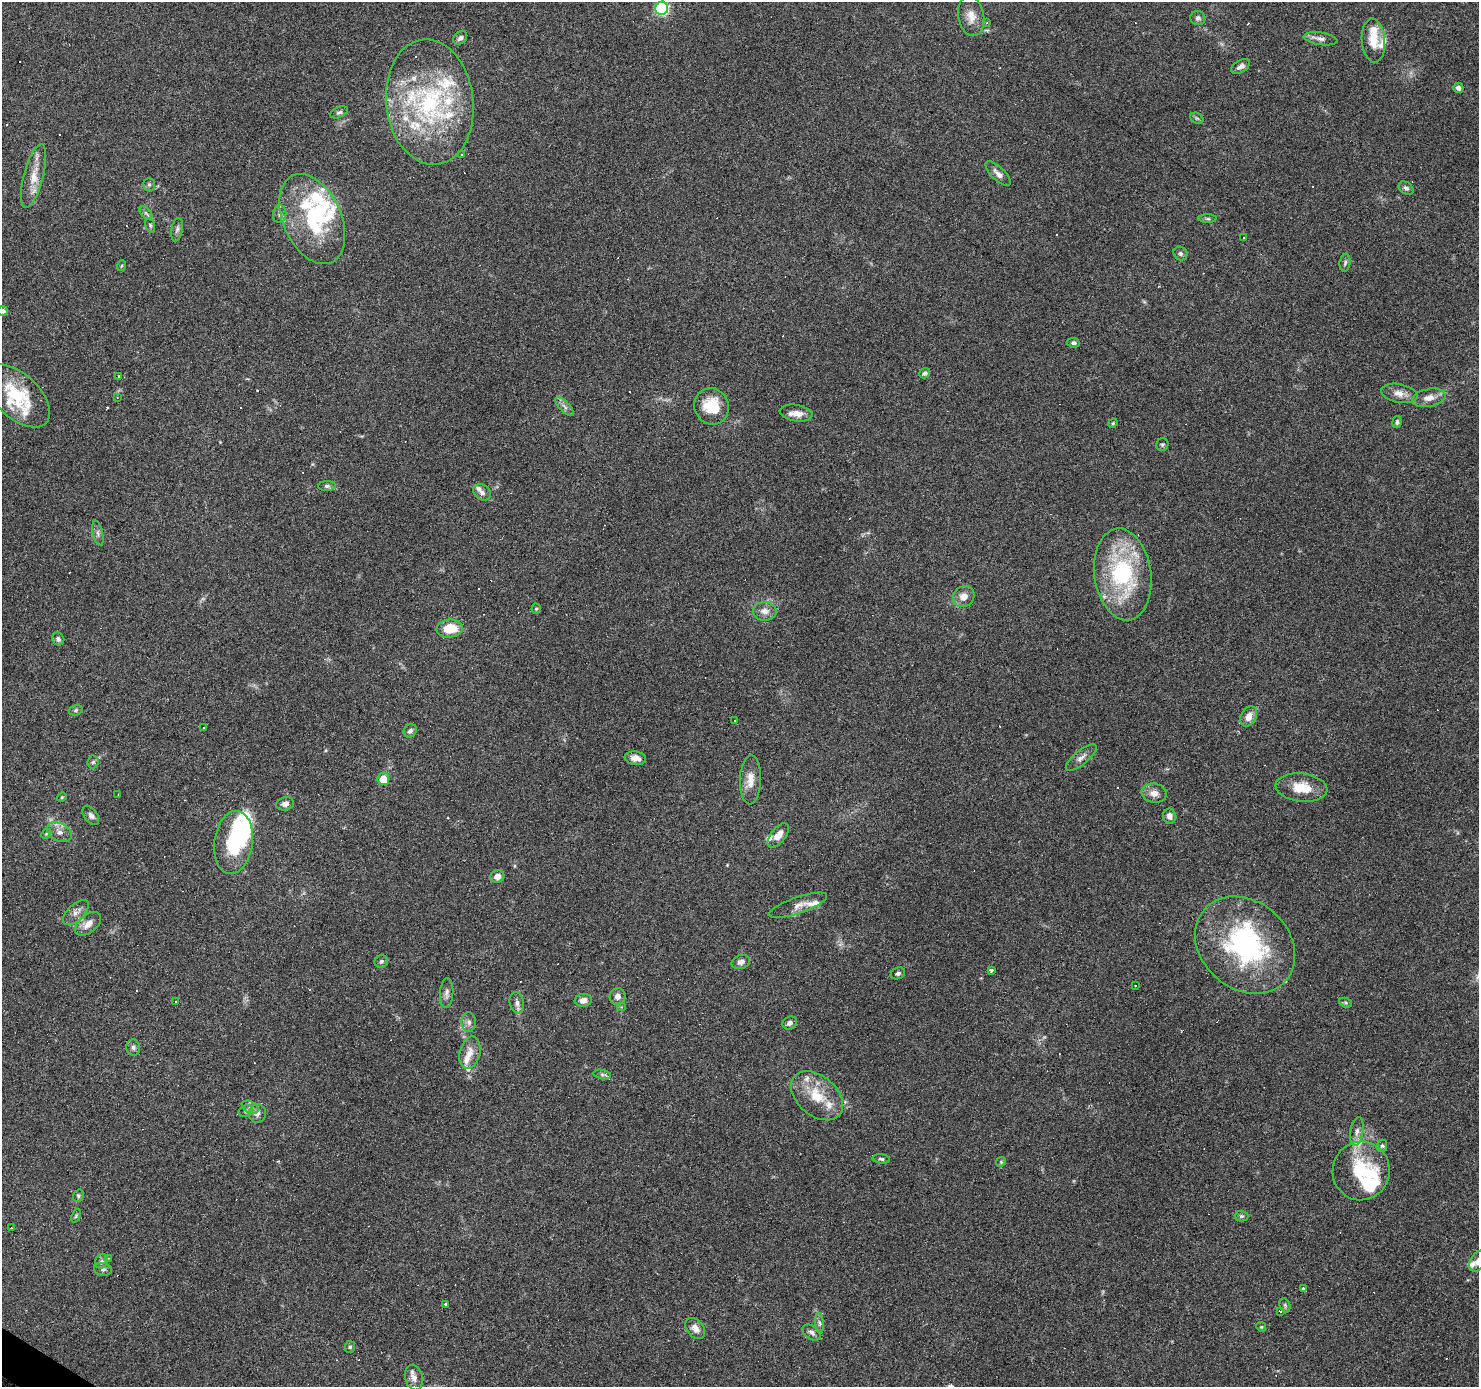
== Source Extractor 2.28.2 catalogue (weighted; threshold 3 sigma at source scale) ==
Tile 7 of 4 x 4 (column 3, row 2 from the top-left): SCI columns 2953-4429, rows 2951-4335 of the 5908 x 5969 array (HDU 1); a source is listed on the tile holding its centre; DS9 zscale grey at full resolution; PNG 1481 x 1389 px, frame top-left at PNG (2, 2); each listed source drawn as its Kron ellipse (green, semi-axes under 4 px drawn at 4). Shown black and unused: <1% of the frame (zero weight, under 3 of 6 exposures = <1% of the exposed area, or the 3 px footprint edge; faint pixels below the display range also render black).
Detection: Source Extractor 2.28.2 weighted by HDU 2 'WHT'; one run over the whole footprint, this tile lists its part. Background 0.075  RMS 0.0042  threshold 0.017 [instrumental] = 3 sigma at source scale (4.09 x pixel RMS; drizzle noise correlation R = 1.36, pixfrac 0.8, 0.0396/0.0396 arcsec/px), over >= 5 px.
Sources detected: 208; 1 too faint to see at this stretch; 4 inside a brighter object's white glare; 56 cosmic-ray / hot-pixel residue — neither listed nor drawn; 27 inside a brighter listed object's ellipse — not listed separately; the other 120 listed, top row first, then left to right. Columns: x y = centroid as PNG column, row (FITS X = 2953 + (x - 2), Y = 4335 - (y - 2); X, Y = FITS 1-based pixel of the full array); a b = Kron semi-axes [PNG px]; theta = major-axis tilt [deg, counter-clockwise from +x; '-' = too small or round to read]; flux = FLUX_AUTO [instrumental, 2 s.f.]
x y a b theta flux
662 8 6 6 - 50
971 16 20 13 -79 4.9
1198 18 7 7 - 1.1
987 23 3 3 - 0.36
460 38 8 6 42 1.3
1321 39 17 6 -9 2
1373 41 22 11 -85 7
1241 66 10 6 32 1.5
1458 88 5 5 - 1.3
430 102 63 43 -83 63
339 112 9 5 22 0.95
1197 118 7 5 -30 0.68
461 155 3 3 - 0.81
998 174 16 6 -44 2.4
34 176 33 10 75 6.7
149 185 6 5 - 0.76
1406 188 8 6 -35 1.1
146 213 8 4 -45 0.87
280 214 9 6 83 1.4
312 219 47 29 -66 35
1208 219 9 4 -1 0.73
150 225 7 4 -72 0.62
177 230 12 5 79 1.3
1244 238 3 2 - 0.48
1180 253 7 6 - 0.89
1345 263 9 5 81 0.95
121 266 5 3 - 0.38
3 311 5 5 - 1.5
1073 343 6 4 -12 0.93
925 373 5 5 - 1.2
119 376 4 3 - 1.9
1399 393 18 9 -11 3.4
17 396 39 22 -43 22
117 397 3 3 - 0.35
1429 398 17 9 12 3.6
712 406 18 17 - 13
565 407 12 5 -45 1.4
796 413 16 8 -9 3.7
1397 422 6 4 82 0.77
1113 423 5 3 - 0.4
1162 444 6 6 - 0.68
327 486 9 5 0 0.92
482 492 9 7 -37 1.6
98 533 13 5 -77 1.3
1123 574 46 28 -82 47
964 597 11 10 - 3.5
536 609 5 4 - 0.54
765 611 12 9 -1 2.8
450 629 13 9 7 9.4
58 639 7 5 -58 0.96
76 710 7 5 18 0.72
1249 716 11 7 60 3.8
735 720 3 2 - 0.46
203 727 3 2 - 0.52
410 731 7 6 - 1.2
635 758 11 6 -8 2.7
1081 758 19 7 39 2.3
93 762 6 5 - 0.73
383 779 6 6 - 5.6
750 780 24 10 88 5.1
1302 788 26 14 -6 8.9
1154 793 12 9 -10 3.2
118 794 3 2 - 0.27
62 797 5 4 - 0.4
285 804 9 6 10 2
91 815 11 6 -53 1.7
1170 816 7 6 - 2.2
59 832 13 9 -30 2.7
46 834 6 4 44 0.54
778 835 14 7 53 3.7
233 842 32 19 82 29
497 876 7 6 - 2.8
798 905 31 8 19 3.5
76 912 16 8 43 2.6
88 924 15 9 39 3.7
1245 945 54 43 -41 70
381 961 7 6 - 0.87
741 962 9 6 17 1.7
992 970 4 3 - 0.71
898 973 7 5 24 1
1135 985 2 2 - 0.4
447 993 15 6 86 1.7
617 996 8 8 - 2.3
583 1000 9 6 8 2.5
175 1002 2 2 - 0.32
517 1003 11 7 -79 1.8
1346 1003 6 4 -18 0.6
621 1007 4 3 - 0.83
469 1022 10 7 -89 1.5
790 1023 7 6 - 1.5
133 1047 8 7 - 1.2
470 1053 16 10 76 3.9
602 1074 9 4 -10 0.88
817 1096 30 19 -41 13
250 1107 9 6 -28 1.2
246 1111 7 5 18 0.77
257 1113 9 8 - 1.8
1357 1131 14 6 80 2.3
1382 1146 6 5 - 0.8
881 1159 9 4 -7 0.82
1001 1162 5 4 - 0.49
1361 1171 29 28 - 22
78 1196 6 5 - 0.66
76 1216 7 3 67 0.53
1241 1216 7 5 -1 0.71
11 1228 3 2 - 0.48
108 1258 2 2 - 0.36
101 1261 7 6 - 0.99
1478 1261 12 7 55 2.4
103 1269 9 6 -10 1.1
1303 1289 3 3 - 41
446 1304 3 3 - 25
1285 1305 7 5 -70 0.75
1281 1312 2 2 - 0.32
819 1323 10 4 -85 1
1261 1327 5 4 - 0.49
695 1328 12 8 -50 2.7
812 1333 10 6 -34 1.4
350 1347 6 5 - 0.62
414 1378 13 8 -76 2.5
Isophote crosses this tile's border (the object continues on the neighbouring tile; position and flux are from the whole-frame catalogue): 3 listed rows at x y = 662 8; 3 311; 1478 1261